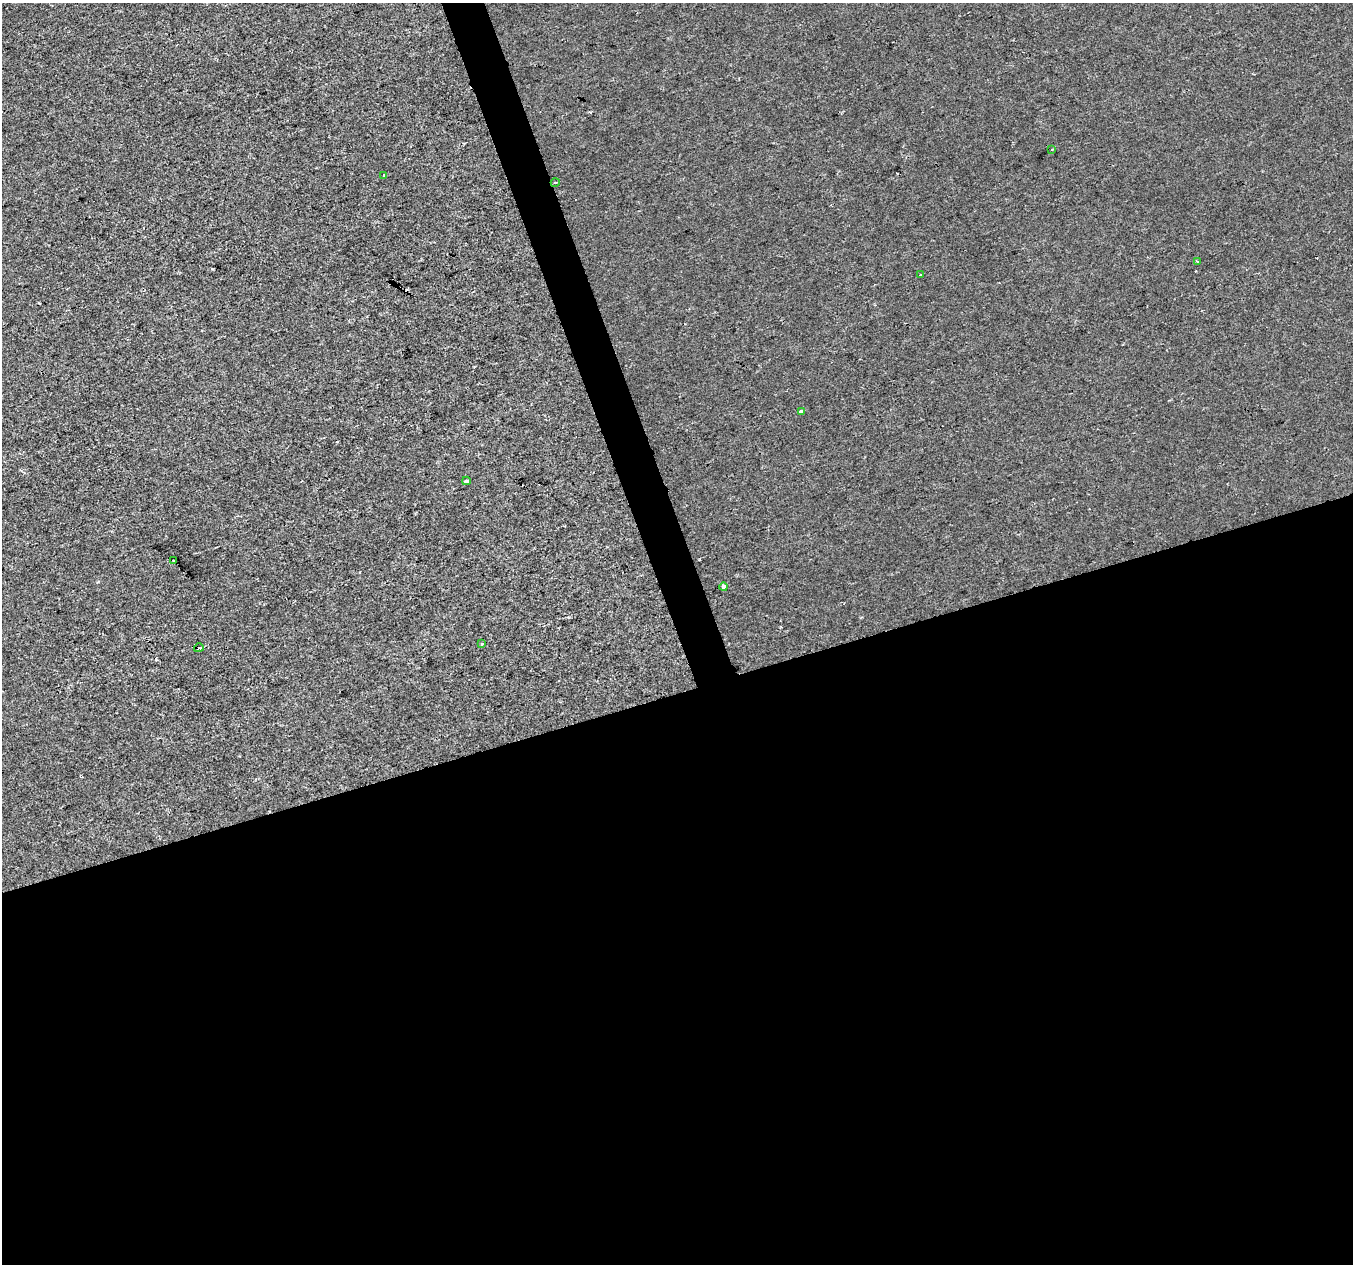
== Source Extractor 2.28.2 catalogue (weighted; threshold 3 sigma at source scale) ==
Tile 15 of 4 x 4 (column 3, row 4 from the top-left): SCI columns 2705-4055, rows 121-1382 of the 5406 x 5232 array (HDU 1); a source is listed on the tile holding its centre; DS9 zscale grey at full resolution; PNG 1355 x 1266 px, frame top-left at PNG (2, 3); each listed source drawn as its Kron ellipse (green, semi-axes under 4 px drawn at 4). Shown black and unused: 47% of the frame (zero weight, under 2 of 3 exposures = <1% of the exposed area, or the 3 px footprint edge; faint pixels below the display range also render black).
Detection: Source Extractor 2.28.2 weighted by HDU 2 'WHT'; one run over the whole footprint, this tile lists its part. Background 4.27e-04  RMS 0.0026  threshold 0.0116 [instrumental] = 3 sigma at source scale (4.5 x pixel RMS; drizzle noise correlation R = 1.50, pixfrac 1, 0.0396/0.0396 arcsec/px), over >= 5 px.
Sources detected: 18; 7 cosmic-ray / hot-pixel residue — neither listed nor drawn; the other 11 listed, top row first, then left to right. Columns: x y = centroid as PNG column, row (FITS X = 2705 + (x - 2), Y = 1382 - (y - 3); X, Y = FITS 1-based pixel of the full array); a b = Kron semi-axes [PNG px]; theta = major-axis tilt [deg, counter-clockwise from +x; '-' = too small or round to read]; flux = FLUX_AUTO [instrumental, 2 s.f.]
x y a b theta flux
1052 149 3 2 - 0.28
383 175 3 2 - 0.18
555 183 4 3 - 0.24
1198 261 3 3 - 0.98
920 274 3 2 - 0.2
801 412 4 3 - 2
466 481 4 3 - 0.81
174 561 3 3 - 0.42
724 587 4 4 - 3.7
481 644 3 3 - 1.2
199 648 5 3 - 3.2
Overlapping masked pixels (flux is a lower limit): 1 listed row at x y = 199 648